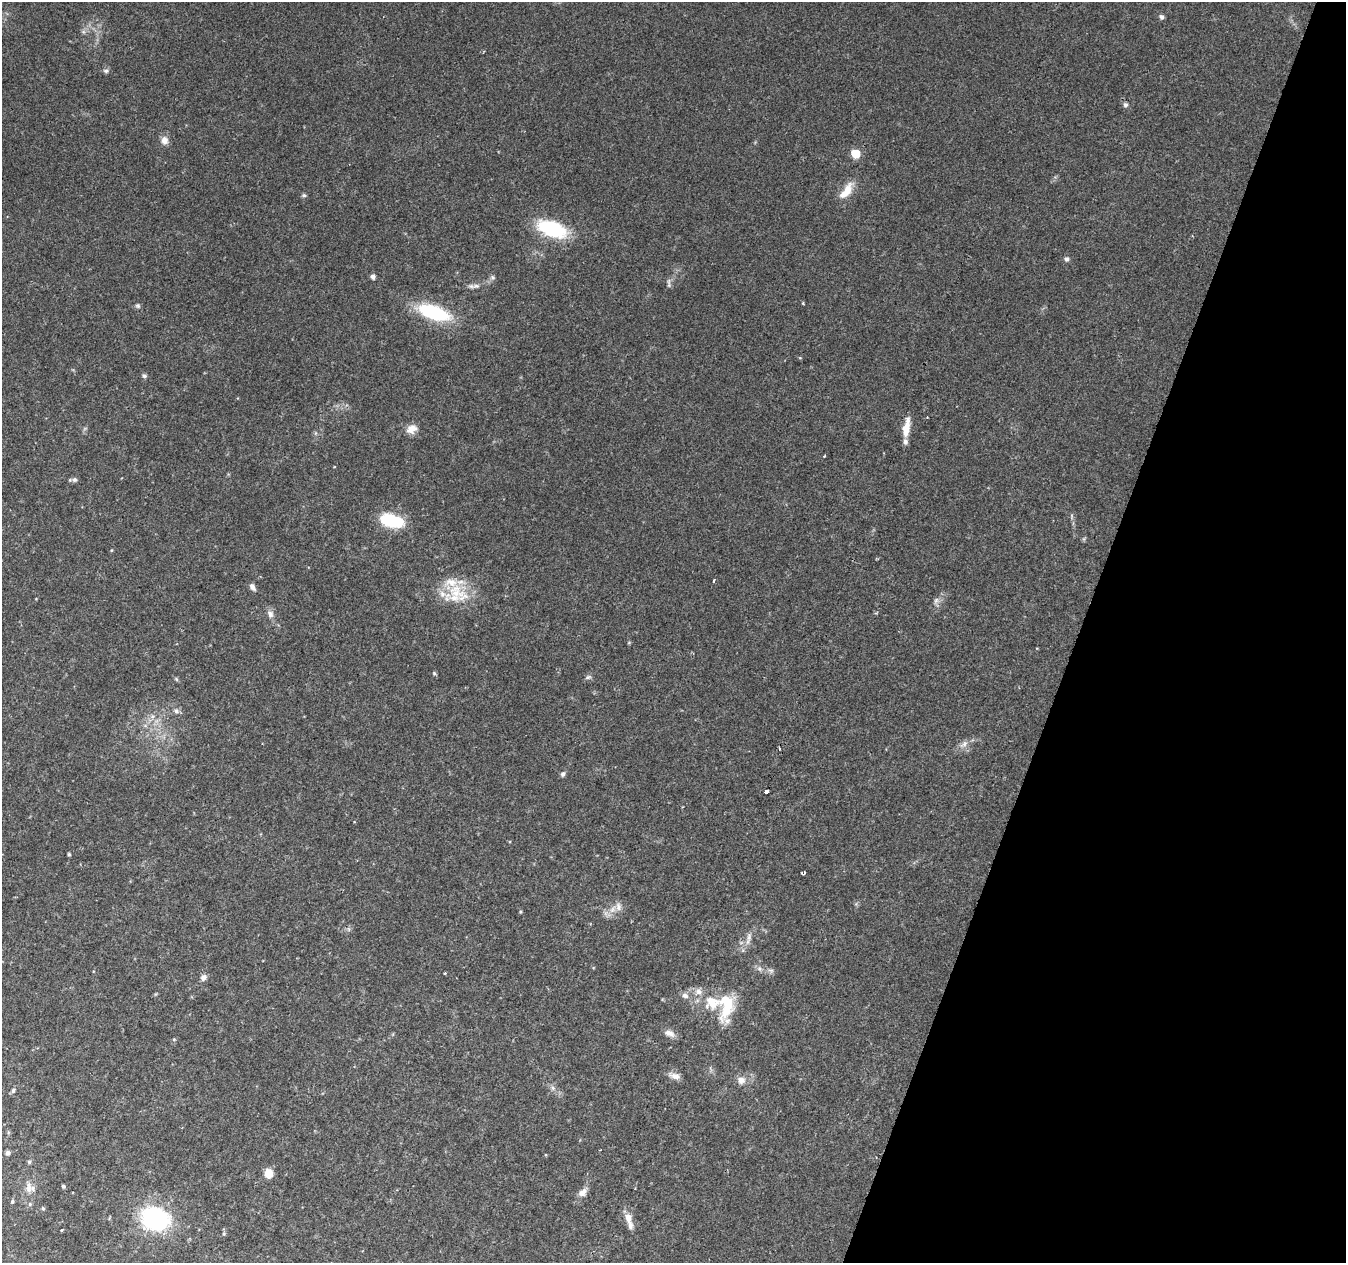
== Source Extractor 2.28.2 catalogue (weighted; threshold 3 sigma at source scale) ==
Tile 8 of 4 x 4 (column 4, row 2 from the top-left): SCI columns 4039-5382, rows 2802-4062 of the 5382 x 5538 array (HDU 1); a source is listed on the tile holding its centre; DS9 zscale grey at full resolution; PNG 1348 x 1265 px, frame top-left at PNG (2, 2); no overlay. Shown black and unused: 20% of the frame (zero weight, under 2 of 3 exposures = <1% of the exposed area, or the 3 px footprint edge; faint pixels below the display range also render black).
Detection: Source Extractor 2.28.2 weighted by HDU 2 'WHT'; one run over the whole footprint, this tile lists its part. Background 0.0592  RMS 0.0067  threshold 0.0301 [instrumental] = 3 sigma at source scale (4.5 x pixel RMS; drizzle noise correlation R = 1.50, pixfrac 1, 0.0396/0.0396 arcsec/px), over >= 5 px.
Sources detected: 67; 7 inside a brighter listed object's ellipse — not listed separately; the other 60 listed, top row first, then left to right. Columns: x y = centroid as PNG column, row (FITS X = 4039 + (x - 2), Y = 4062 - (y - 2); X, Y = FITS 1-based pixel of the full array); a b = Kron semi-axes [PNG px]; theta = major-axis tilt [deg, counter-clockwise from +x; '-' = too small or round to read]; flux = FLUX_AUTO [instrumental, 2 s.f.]
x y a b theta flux
1162 17 6 5 - 1.7
106 71 7 5 -13 1.4
1125 105 5 5 - 1.8
164 140 10 9 - 3.8
855 153 6 5 - 20
847 190 20 10 70 8.7
304 195 6 5 - 1
552 229 26 13 -21 49
1066 259 6 6 - 1.5
373 277 5 4 - 2.5
493 277 7 4 -88 1.2
476 286 9 6 0 2.2
803 303 4 3 - 0.59
138 306 7 5 20 1.2
434 312 34 14 -19 42
144 376 6 5 - 1.2
411 429 14 10 25 5.2
906 429 18 8 80 8.6
75 480 7 5 1 1.5
391 520 21 11 -15 34
714 581 3 3 - 1.6
252 587 8 6 -55 2.5
456 591 25 20 -51 22
936 600 7 6 - 1.8
270 614 9 7 -86 2.8
434 673 5 4 - 0.77
588 677 9 4 24 1.3
176 679 6 4 -71 0.8
176 711 7 6 - 2.1
964 744 9 6 50 2.5
779 748 3 2 - 0.61
563 774 7 5 62 1.5
766 791 4 3 - 9.1
69 854 4 3 - 0.93
804 873 4 3 - 1.3
618 907 13 5 -82 2.6
613 909 7 4 71 1.9
749 937 11 5 83 2.5
445 973 3 3 - 0.96
203 977 9 7 49 2.3
699 992 10 8 -26 3.2
685 996 10 7 -29 2.2
727 1005 32 15 83 24
707 1006 6 4 -87 1.8
669 1033 13 8 -26 3.5
675 1076 12 8 -16 3.7
741 1080 10 10 - 4
13 1091 7 5 74 1.4
8 1153 6 5 - 1.7
29 1162 5 5 - 0.94
269 1173 7 7 - 10
63 1186 4 3 - 1.1
29 1188 11 8 -67 4
582 1193 11 8 51 3.9
12 1202 5 4 - 0.93
30 1204 5 5 - 1
43 1208 5 4 - 0.84
628 1218 11 8 -75 5.1
155 1219 28 22 -10 65
224 1234 5 4 - 0.73